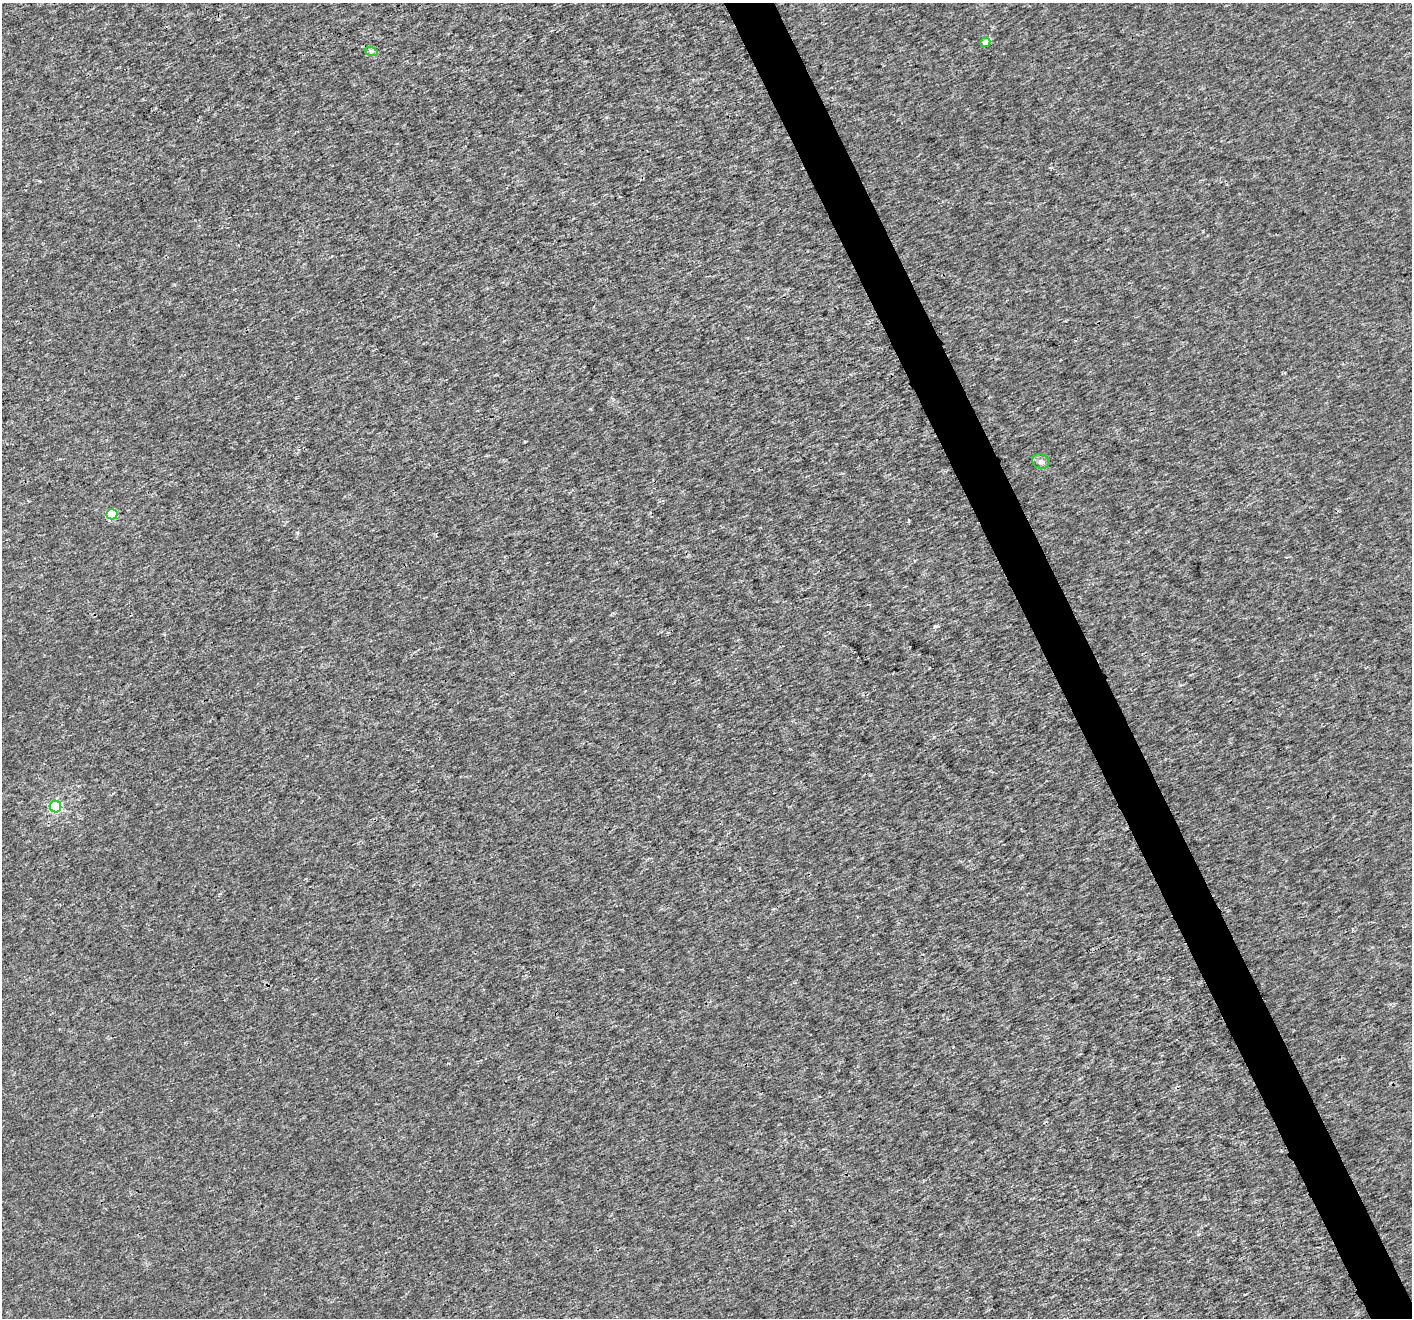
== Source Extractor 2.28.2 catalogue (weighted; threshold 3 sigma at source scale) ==
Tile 6 of 4 x 4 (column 2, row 2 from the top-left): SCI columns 1416-2825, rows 2783-4098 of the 5646 x 5506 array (HDU 1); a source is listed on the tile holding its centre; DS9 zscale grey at full resolution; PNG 1414 x 1320 px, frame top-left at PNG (2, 3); each listed source drawn as its Kron ellipse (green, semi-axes under 4 px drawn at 4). Shown black and unused: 4% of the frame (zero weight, under 3 of 4 exposures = <1% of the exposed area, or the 3 px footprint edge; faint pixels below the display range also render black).
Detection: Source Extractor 2.28.2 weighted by HDU 2 'WHT'; one run over the whole footprint, this tile lists its part. Background 2.14e-04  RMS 0.0019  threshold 0.00846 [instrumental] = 3 sigma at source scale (4.5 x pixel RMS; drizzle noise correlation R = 1.50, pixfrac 1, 0.0396/0.0396 arcsec/px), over >= 5 px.
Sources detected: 5; all 5 listed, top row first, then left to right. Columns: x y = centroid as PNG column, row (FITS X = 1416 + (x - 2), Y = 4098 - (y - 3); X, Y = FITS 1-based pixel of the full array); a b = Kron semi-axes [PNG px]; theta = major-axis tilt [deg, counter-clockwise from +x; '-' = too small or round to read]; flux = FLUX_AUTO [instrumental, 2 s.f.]
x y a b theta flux
985 42 5 4 - 1.5
371 51 7 4 -18 0.37
1041 462 9 7 -22 0.64
112 514 5 5 - 11
55 807 6 5 - 27